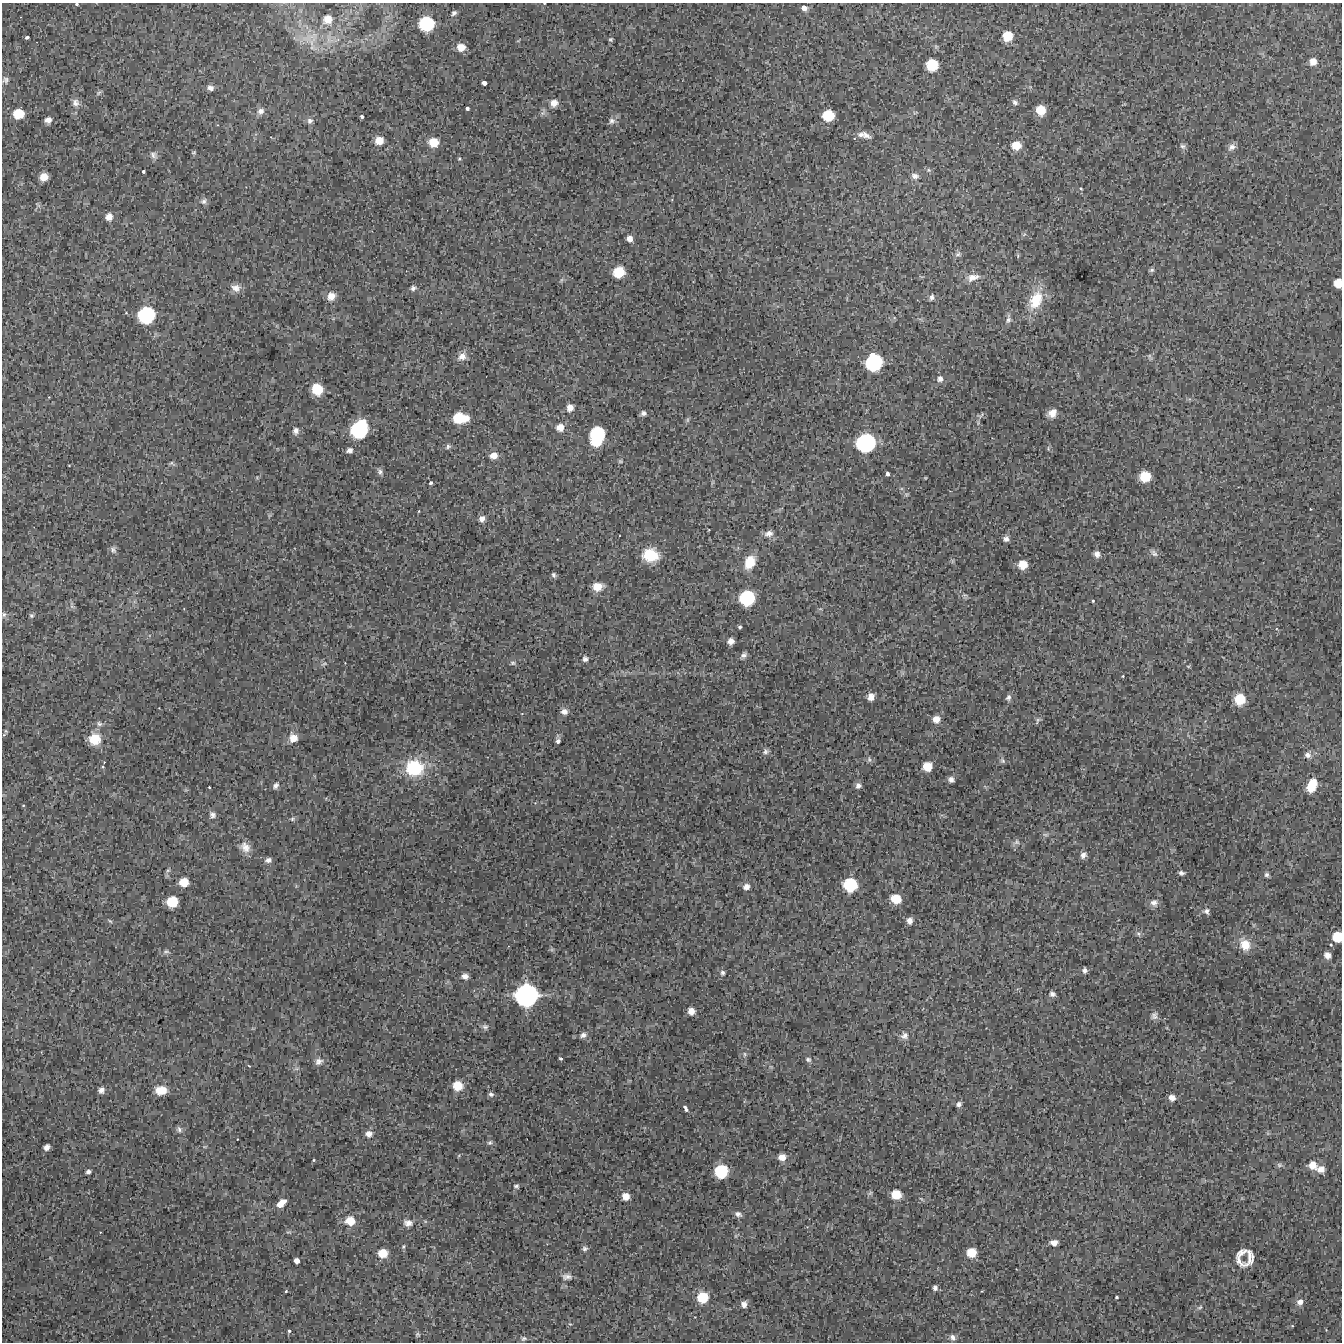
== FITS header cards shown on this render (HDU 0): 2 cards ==
NAXIS1  =                 1340 / length of data axis 1
NAXIS2  =                 1340 / length of data axis 2

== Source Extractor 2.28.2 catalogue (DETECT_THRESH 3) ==
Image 1340 x 1340 px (HDU 0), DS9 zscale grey, 1 PNG px = 1 image px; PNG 1344 x 1344 px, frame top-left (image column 1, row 1340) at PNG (2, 3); no overlay
Background 4490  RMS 300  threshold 902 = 3 sigma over >= 5 px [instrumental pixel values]
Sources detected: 230; all 230 listed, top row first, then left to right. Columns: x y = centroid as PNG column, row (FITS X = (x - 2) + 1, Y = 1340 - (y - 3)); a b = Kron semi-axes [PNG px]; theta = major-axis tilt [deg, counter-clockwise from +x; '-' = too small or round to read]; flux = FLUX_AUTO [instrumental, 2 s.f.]
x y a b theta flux
544 3 2 2 - 1.4e+04
76 4 3 3 - 2.7e+04
804 8 7 6 - 1.5e+05
454 13 7 5 42 5.4e+04
328 19 7 6 - 1.9e+05
426 24 11 11 - 1.3e+06
1008 36 8 8 - 4.2e+05
27 37 4 3 - 4.4e+04
611 39 6 5 - 3.4e+04
461 47 8 7 - 2.1e+05
1313 62 7 6 - 1.5e+05
932 65 9 9 - 6.7e+05
5 80 10 9 - 8.7e+04
484 83 5 4 - 8.2e+04
210 88 8 6 -20 8.8e+04
99 93 9 4 43 4.0e+04
1015 102 8 5 -45 5.5e+04
75 103 12 10 -54 1.3e+05
554 103 8 8 - 1.7e+05
467 108 4 3 - 5.1e+04
1041 110 8 7 - 3.6e+05
260 111 10 8 43 1.2e+05
18 114 10 9 - 4.8e+05
828 115 9 8 - 5.9e+05
362 117 4 3 - 5.0e+04
48 120 7 7 - 1.1e+05
310 121 8 8 - 8.0e+04
612 121 10 8 45 9.1e+04
861 134 10 8 0 9.2e+04
865 135 13 6 -36 1.1e+05
379 140 7 7 - 2.5e+05
433 142 8 8 - 3.6e+05
1016 145 9 8 - 2.9e+05
1183 146 9 7 -33 6.0e+04
1232 147 11 8 37 1.0e+05
194 152 6 5 - 3.0e+04
154 155 11 9 -46 9.2e+04
459 159 5 3 - 2.0e+04
929 170 6 5 - 3.5e+04
143 171 3 3 - 3.8e+04
915 176 10 7 -8 8.8e+04
44 177 7 7 - 2.5e+05
1081 188 4 3 - 2.1e+04
204 201 10 8 34 8.1e+04
38 205 9 4 -45 4.4e+04
109 217 8 8 - 1.5e+05
629 238 7 6 - 1.1e+05
958 254 9 7 17 6.1e+04
1018 256 6 3 -73 2.4e+04
1152 270 7 5 17 4.3e+04
619 272 9 9 - 5.6e+05
973 277 18 9 16 2.0e+05
561 280 7 4 71 3.2e+04
1338 283 7 6 - 3.0e+05
236 288 13 10 -15 1.5e+05
413 288 7 6 - 5.7e+04
331 296 9 9 - 2.0e+05
932 297 8 5 74 6.0e+04
1036 300 26 16 66 6.4e+05
146 315 13 13 - 1.7e+06
1008 319 14 6 80 8.2e+04
462 356 11 9 37 1.4e+05
1150 356 8 5 -60 3.8e+04
874 362 13 12 - 1.7e+06
940 379 8 7 - 8.2e+04
317 389 10 9 - 4.5e+05
49 397 4 3 - 1.4e+04
570 408 8 8 - 1.5e+05
643 413 7 6 - 6.6e+04
1052 413 9 7 38 1.6e+05
981 415 11 6 37 5.3e+04
460 418 12 8 -2 6.8e+05
688 420 8 4 82 3.8e+04
560 427 10 9 - 1.8e+05
359 429 14 12 57 1.9e+06
296 431 9 8 - 9.2e+04
597 436 16 11 78 1.7e+06
866 443 15 14 - 2.2e+06
448 446 8 5 42 4.5e+04
349 450 7 6 - 7.7e+04
494 455 9 7 12 1.5e+05
620 461 7 5 -14 3.4e+04
172 463 9 5 -25 4.0e+04
380 471 9 6 -61 6.3e+04
887 474 4 4 - 5.0e+04
1145 476 8 8 - 5.2e+05
925 478 4 3 - 1.8e+04
431 483 5 4 - 3.9e+04
906 494 7 4 0 3.2e+04
419 511 4 3 - 1.7e+04
482 519 7 6 - 1.0e+05
708 530 3 2 - 1.3e+04
769 534 13 9 14 1.3e+05
1006 539 7 6 - 8.2e+04
113 550 11 8 -69 7.4e+04
1154 553 11 7 -43 7.1e+04
1097 554 7 6 - 1.0e+05
650 555 16 13 -5 6.0e+05
750 562 15 10 62 4.5e+05
1023 565 8 8 - 3.1e+05
554 575 7 5 -75 4.6e+04
597 587 10 8 7 2.6e+05
747 598 11 11 - 1.3e+06
1093 601 4 3 - 1.9e+04
72 607 7 4 -20 3.9e+04
4 614 7 5 75 4.6e+04
31 615 6 5 - 3.6e+04
740 627 4 3 - 3.0e+04
731 641 6 6 - 1.1e+05
744 655 9 6 34 6.8e+04
585 659 7 7 - 6.3e+04
513 663 7 5 -14 4.1e+04
324 664 8 4 20 4.0e+04
1188 666 5 3 - 1.9e+04
1123 676 4 3 - 1.9e+04
871 697 6 5 - 1.3e+05
1008 697 8 6 70 6.5e+04
1240 699 10 9 - 5.3e+05
564 711 8 7 - 1.1e+05
936 719 8 7 - 1.7e+05
1038 721 10 4 65 4.0e+04
99 724 9 6 -28 6.4e+04
4 735 5 5 - 2.9e+04
293 738 10 9 - 2.4e+05
95 739 12 12 - 4.7e+05
558 741 5 4 - 6.1e+04
765 751 8 7 - 6.1e+04
1308 755 9 7 -14 8.5e+04
869 760 7 5 -71 4.1e+04
1003 761 8 6 -63 5.1e+04
927 766 8 7 - 3.2e+05
103 767 4 3 - 2.2e+04
414 768 18 17 - 1.2e+06
951 779 6 5 - 7.7e+04
1313 783 9 8 - 2.8e+05
275 786 8 6 47 7.1e+04
858 786 6 6 - 6.9e+04
209 787 3 2 - 2.1e+04
1311 788 9 8 - 3.1e+05
23 805 4 2 - 1.6e+04
212 815 10 9 - 8.8e+04
292 819 7 5 16 4.2e+04
1045 835 9 4 0 4.1e+04
1016 842 9 7 32 6.5e+04
245 847 15 11 -51 1.9e+05
1083 855 8 6 49 8.3e+04
268 860 8 6 12 7.5e+04
1181 873 5 4 - 5.1e+04
1266 875 6 6 - 5.1e+04
184 882 8 8 - 3.1e+05
850 885 10 10 - 9.6e+05
746 887 9 8 - 1.1e+05
896 899 9 8 - 4.0e+05
172 902 9 8 - 5.5e+05
1154 903 10 9 - 9.4e+04
1206 911 7 6 - 5.9e+04
110 921 8 4 -35 3.1e+04
909 921 7 6 - 9.8e+04
1138 934 7 5 -45 4.4e+04
1337 937 9 8 - 4.5e+05
1245 944 15 12 -61 3.3e+05
1331 945 5 4 - 2.6e+04
166 952 10 6 13 5.6e+04
1327 955 9 7 -40 1.3e+05
1085 970 6 5 - 6.0e+04
722 973 7 6 - 5.6e+04
465 976 7 5 -10 1.0e+05
1052 994 8 6 -32 6.8e+04
526 995 17 16 - 3.5e+06
691 1011 7 6 - 1.5e+05
1154 1016 10 9 - 8.6e+04
485 1027 8 7 - 5.8e+04
583 1035 8 6 21 7.2e+04
904 1036 10 10 - 1.0e+05
745 1054 7 5 75 4.7e+04
560 1058 3 3 - 3.1e+04
808 1059 8 7 - 5.7e+04
319 1061 11 9 33 1.1e+05
249 1066 4 3 - 1.5e+04
771 1067 6 4 -18 2.5e+04
457 1086 9 9 - 3.9e+05
101 1090 7 6 - 9.0e+04
161 1090 13 10 1 2.8e+05
491 1094 7 5 -28 5.2e+04
1172 1098 7 7 - 1.2e+05
959 1104 7 6 - 6.6e+04
686 1108 7 4 -57 6.7e+04
179 1130 10 7 -66 7.1e+04
369 1134 9 8 - 1.2e+05
490 1142 7 6 - 4.3e+04
47 1147 6 5 - 9.6e+04
782 1157 8 7 - 1.6e+05
314 1160 4 3 - 1.9e+04
1279 1165 7 6 - 4.3e+04
1313 1165 9 8 - 2.1e+05
1321 1169 9 8 - 1.4e+05
721 1171 10 10 - 9.1e+05
88 1172 6 5 - 5.7e+04
516 1186 6 5 - 4.2e+04
870 1193 8 4 36 3.4e+04
896 1195 8 8 - 3.8e+05
626 1196 8 8 - 1.8e+05
921 1199 8 3 -45 2.7e+04
281 1203 11 6 40 1.9e+05
738 1214 9 6 -22 7.2e+04
350 1221 12 11 - 3.0e+05
408 1223 13 10 -10 1.5e+05
289 1232 8 3 5 3.2e+04
1054 1243 7 5 2 1.2e+05
403 1247 6 5 - 3.2e+04
585 1249 7 7 - 5.9e+04
971 1252 8 8 - 3.6e+05
383 1253 9 8 - 3.3e+05
1240 1256 24 12 87 2.5e+05
1250 1258 17 8 85 2.1e+05
297 1261 5 5 - 1.1e+05
567 1277 12 7 3 9.2e+04
935 1288 6 5 - 5.8e+04
286 1291 4 4 - 2.3e+04
703 1297 10 10 - 5.7e+05
1117 1297 3 3 - 2.3e+04
1300 1302 9 8 - 1.2e+05
744 1304 8 7 - 1.1e+05
1200 1307 8 5 30 5.0e+04
1292 1326 4 4 - 2.0e+04
1326 1330 4 4 - 1.5e+04
289 1331 4 4 - 3.4e+04
417 1334 6 5 - 3.3e+04
952 1337 8 7 - 7.8e+04
523 1338 7 5 33 3.4e+04
At the frame edge (FLAGS 8, measured only in part): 4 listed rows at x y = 544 3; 76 4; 1338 283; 1337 937